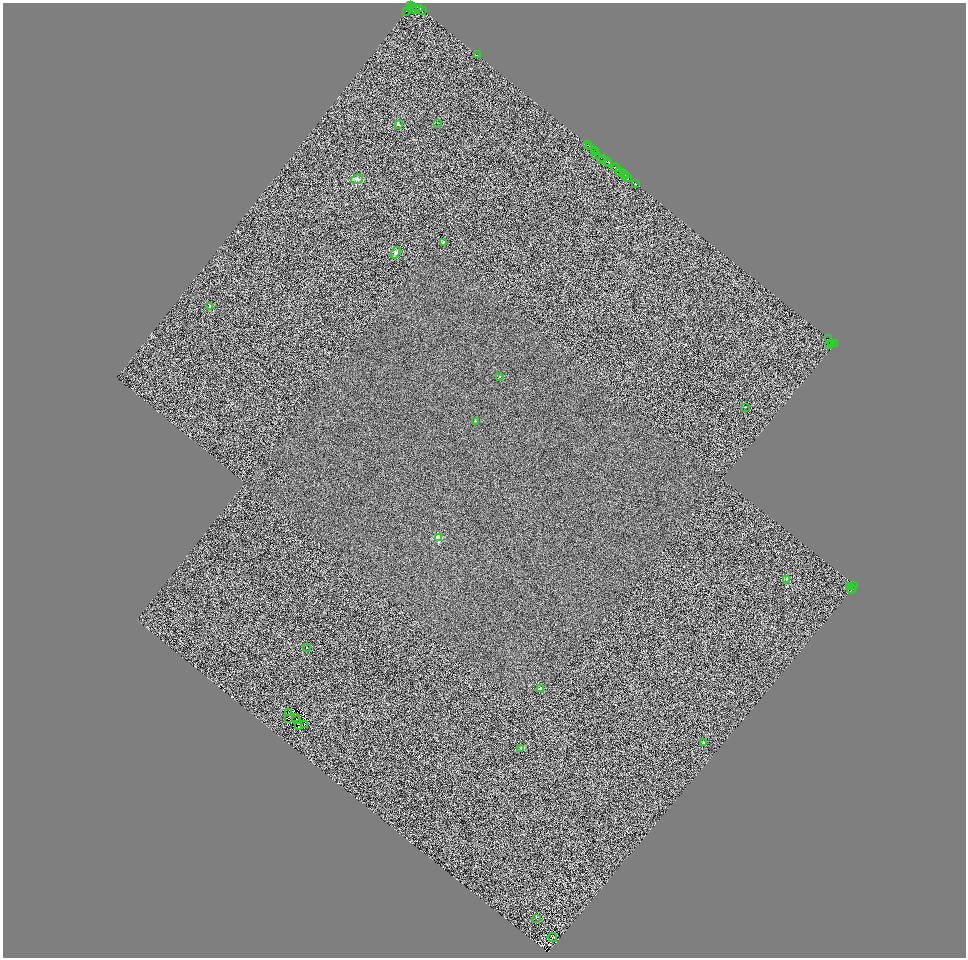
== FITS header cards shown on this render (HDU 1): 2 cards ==
NAXIS1  =                 1927
NAXIS2  =                 1911

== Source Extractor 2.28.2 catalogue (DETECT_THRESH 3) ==
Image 1927 x 1911 px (HDU 1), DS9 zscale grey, zoomed out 1/2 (1 PNG px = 2 x 2 image px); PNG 968 x 960 px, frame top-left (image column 1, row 1911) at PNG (3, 3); each listed source drawn as its Kron ellipse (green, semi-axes under 4 px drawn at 4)
Background 1.58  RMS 4.6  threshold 13.8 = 3 sigma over >= 5 px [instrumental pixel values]
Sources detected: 89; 36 cannot appear on this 1/2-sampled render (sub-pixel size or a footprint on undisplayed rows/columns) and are neither listed nor drawn; the other 53 listed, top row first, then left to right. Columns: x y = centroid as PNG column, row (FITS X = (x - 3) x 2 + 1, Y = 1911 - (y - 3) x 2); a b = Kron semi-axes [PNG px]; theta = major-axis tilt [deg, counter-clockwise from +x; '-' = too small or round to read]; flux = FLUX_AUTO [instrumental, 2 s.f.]
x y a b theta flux
411 6 2 1 - 2000
413 7 2 1 - 8300
420 9 4 2 - 13000
413 10 4 3 - 4000
416 10 2 1 - 880
423 11 2 1 - 1800
407 12 2 2 - 25000
478 55 2 1 - 570
438 124 2 1 - 730
399 125 4 3 - 730
588 145 3 1 - 0.29
590 147 2 2 - 5300
595 151 2 1 - 550
596 152 2 1 - 480
596 155 2 1 - 510
603 159 3 1 - 820
602 161 3 1 - 400
608 162 2 1 - 190
609 164 2 2 - 2600
616 168 4 2 - 14000
620 172 3 1 - 2300
624 174 2 1 - 6000
625 176 2 1 - 3800
628 178 2 1 - 110
358 179 6 4 11 2000
636 184 2 1 - 970
444 243 4 3 - 850
396 253 6 4 58 1900
210 307 2 2 - 2800
829 339 2 1 - 1800
832 344 4 1 - 510
835 344 2 1 - 8500
830 345 3 1 - 660
500 377 2 2 - 280
746 408 2 1 - 1200
476 422 3 2 - 500
439 538 3 2 - 28000
787 580 4 3 - 830
854 586 2 2 - 6400
850 587 4 1 - 77
852 589 4 1 - 290
307 648 2 2 - 2000
541 689 4 3 - 730
289 713 2 1 - 270
296 718 2 1 - 220
289 719 2 1 - 200
297 720 2 2 - 280
305 725 2 1 - 280
299 727 2 1 - 250
704 743 4 3 - 890
521 749 2 2 - 1200
537 919 2 1 - 440
553 938 5 1 - 450
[36 sub-pixel or undisplayed-footprint detections neither listed nor drawn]